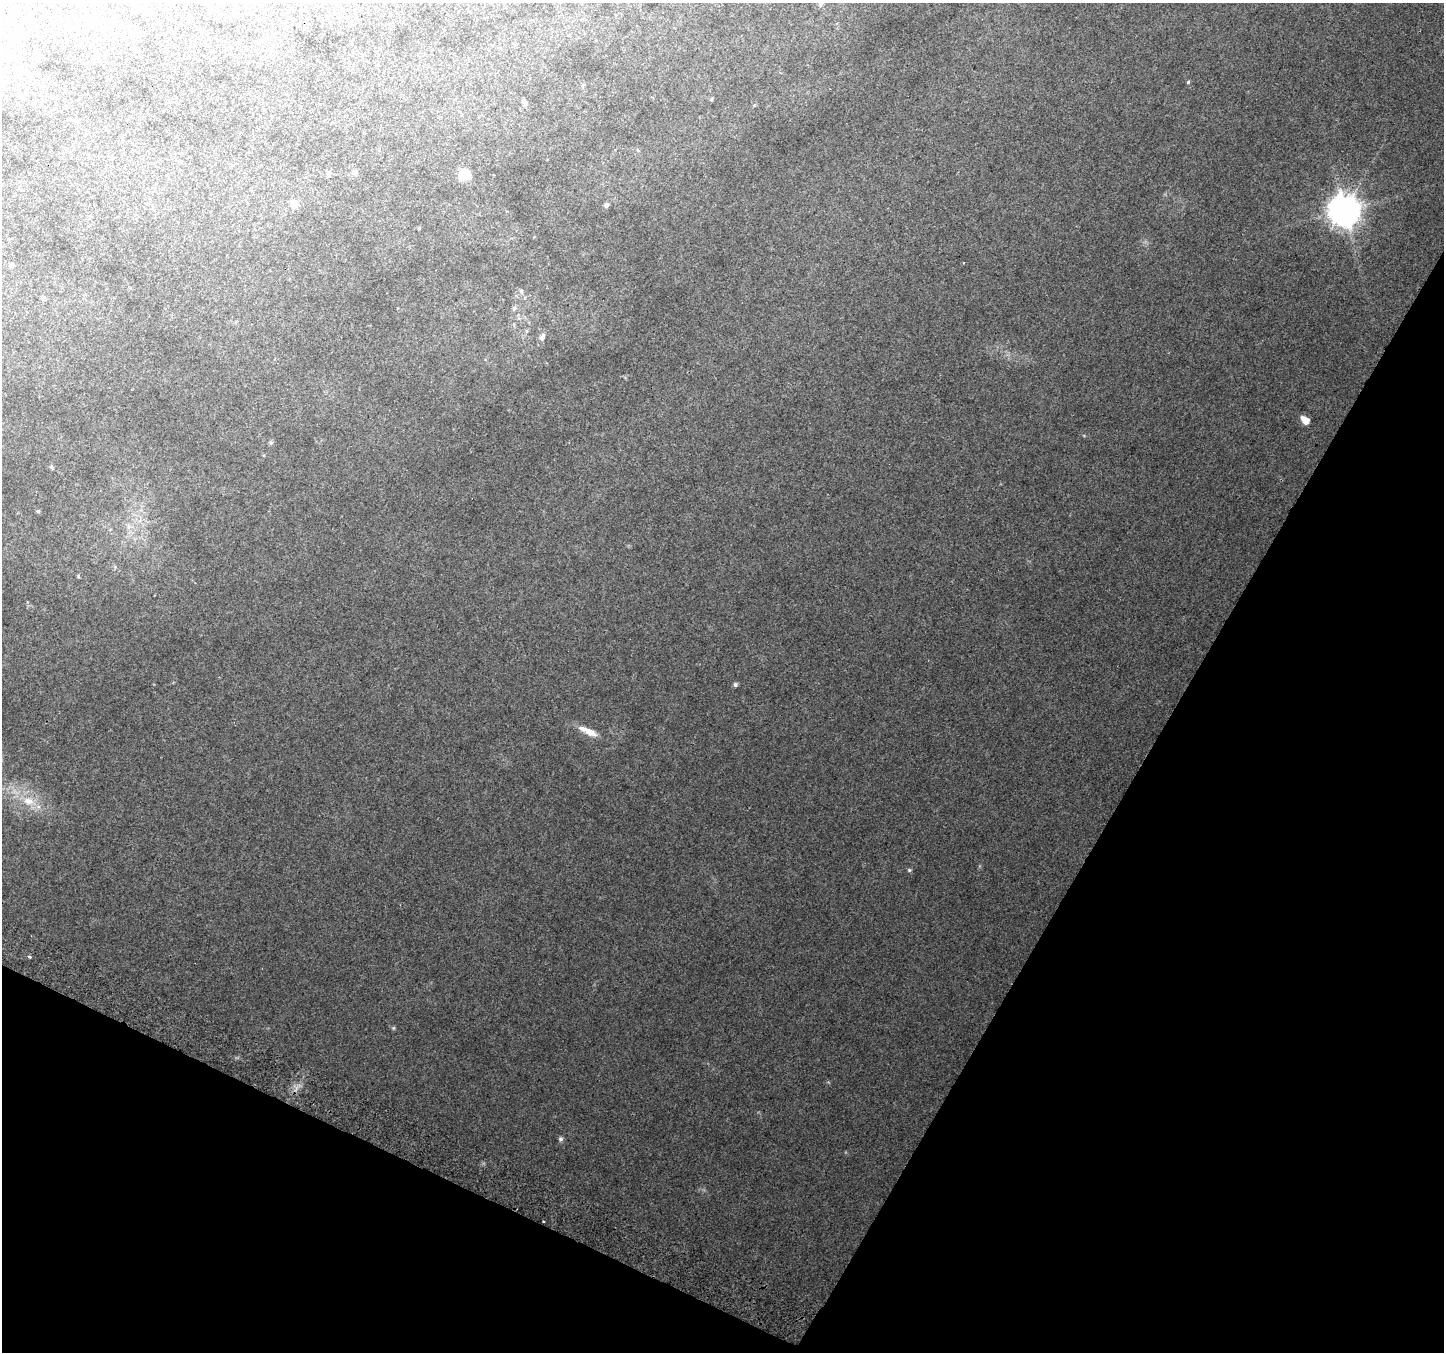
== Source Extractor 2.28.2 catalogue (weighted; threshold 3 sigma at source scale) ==
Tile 15 of 4 x 4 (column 3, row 4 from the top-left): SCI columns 2912-4353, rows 305-1654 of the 5815 x 5942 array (HDU 1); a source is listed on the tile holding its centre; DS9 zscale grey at full resolution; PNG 1446 x 1354 px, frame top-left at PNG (2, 3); no overlay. Shown black and unused: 26% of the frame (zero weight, under 2 of 3 exposures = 2% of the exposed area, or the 3 px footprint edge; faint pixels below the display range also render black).
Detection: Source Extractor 2.28.2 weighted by HDU 2 'WHT'; one run over the whole footprint, this tile lists its part. Background 0.0759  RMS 0.01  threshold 0.0452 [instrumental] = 3 sigma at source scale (4.5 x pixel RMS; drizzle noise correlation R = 1.50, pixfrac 1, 0.0396/0.0396 arcsec/px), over >= 5 px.
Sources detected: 35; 1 cosmic-ray / hot-pixel residue — not listed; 1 inside a brighter listed object's ellipse — not listed separately; the other 33 listed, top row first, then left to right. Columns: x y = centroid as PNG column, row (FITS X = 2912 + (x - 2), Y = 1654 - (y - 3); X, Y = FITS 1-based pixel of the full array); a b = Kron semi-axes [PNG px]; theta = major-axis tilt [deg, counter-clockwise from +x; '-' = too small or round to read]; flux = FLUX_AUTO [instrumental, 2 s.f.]
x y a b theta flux
820 4 6 6 - 2.4
148 13 7 5 -86 2
3 48 7 6 - 2.6
135 50 5 5 - 1.7
1188 82 4 4 - 1.1
583 85 6 4 45 1.2
712 99 6 3 71 0.88
525 103 6 5 - 2.9
638 150 6 4 -87 1.1
328 173 7 5 72 2.4
355 173 7 7 - 2.8
464 175 7 7 - 45
294 204 8 7 - 9
606 205 5 5 - 2.6
1344 211 10 9 - 1600
964 263 3 2 - 1.6
11 265 6 5 - 2.1
521 291 6 5 - 1.7
43 298 5 5 - 2.1
514 308 7 5 75 2.1
526 331 6 4 -90 1.4
542 337 11 7 66 4.4
1305 420 8 5 -40 12
271 443 6 5 - 1.8
51 467 6 5 - 1.3
38 511 5 4 - 1.3
735 684 5 5 - 2.3
590 731 22 10 -26 11
29 801 21 12 -18 19
909 870 5 4 - 1.4
29 957 3 3 - 2.4
393 1028 5 5 - 1.2
561 1139 7 6 - 2.1
Isophote crosses this tile's border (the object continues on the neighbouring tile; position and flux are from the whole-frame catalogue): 1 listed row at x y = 820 4
Unlisted compact peaks at least as high as the median listed source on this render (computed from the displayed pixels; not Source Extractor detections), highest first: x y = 78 576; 483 1163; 754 105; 828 1082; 1084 435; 27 602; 979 866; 846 1152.